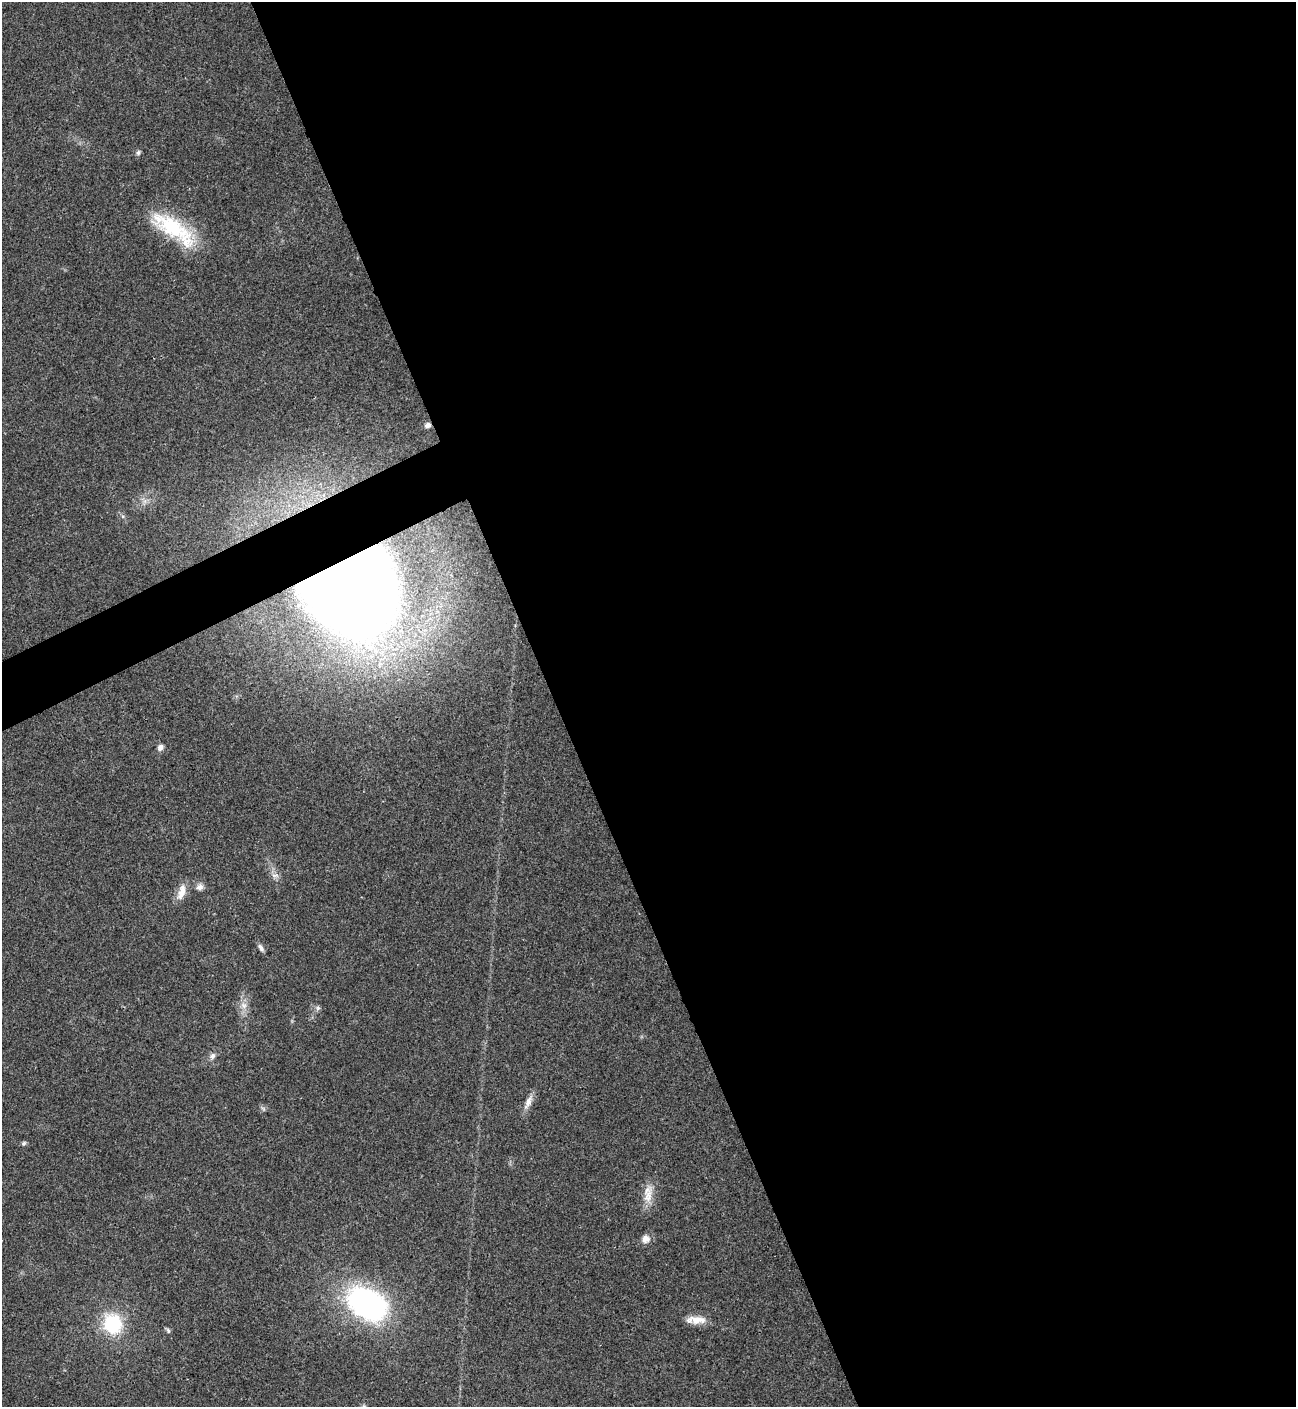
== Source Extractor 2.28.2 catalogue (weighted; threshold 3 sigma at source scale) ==
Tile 8 of 4 x 4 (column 4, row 2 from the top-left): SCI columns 4169-5462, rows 2813-4217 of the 5618 x 5629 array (HDU 1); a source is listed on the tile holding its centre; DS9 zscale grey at full resolution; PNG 1298 x 1409 px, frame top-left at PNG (2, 2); no overlay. Shown black and unused: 59% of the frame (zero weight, under 3 of 4 exposures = <1% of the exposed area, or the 3 px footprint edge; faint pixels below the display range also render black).
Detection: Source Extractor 2.28.2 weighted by HDU 2 'WHT'; one run over the whole footprint, this tile lists its part. Background 0.021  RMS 0.0041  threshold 0.0186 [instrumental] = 3 sigma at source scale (4.5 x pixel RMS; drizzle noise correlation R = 1.50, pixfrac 1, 0.05/0.05 arcsec/px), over >= 5 px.
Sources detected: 20; all 20 listed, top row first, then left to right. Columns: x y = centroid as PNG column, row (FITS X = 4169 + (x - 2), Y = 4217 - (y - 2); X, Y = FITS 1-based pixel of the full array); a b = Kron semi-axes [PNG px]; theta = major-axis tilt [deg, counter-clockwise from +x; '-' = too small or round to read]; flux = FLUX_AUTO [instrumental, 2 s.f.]
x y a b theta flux
138 153 7 5 59 0.89
173 227 51 24 -28 30
428 425 6 5 - 1.5
350 585 58 50 -56 1200
160 748 8 6 52 1.5
275 875 11 4 0 1.2
200 887 9 8 - 1.8
182 892 22 9 73 4.3
261 948 11 5 -60 1.4
244 1005 9 8 - 2.4
318 1008 7 5 45 0.89
213 1056 9 7 83 1.5
528 1102 19 8 66 3.2
24 1143 7 5 60 0.7
648 1197 25 11 79 5.8
646 1239 10 9 - 2.7
367 1304 42 29 -30 88
696 1320 26 9 1 5.1
113 1324 19 17 -75 25
168 1330 7 5 -63 0.81
Overlapping masked pixels (flux is a lower limit): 2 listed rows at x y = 428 425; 350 585